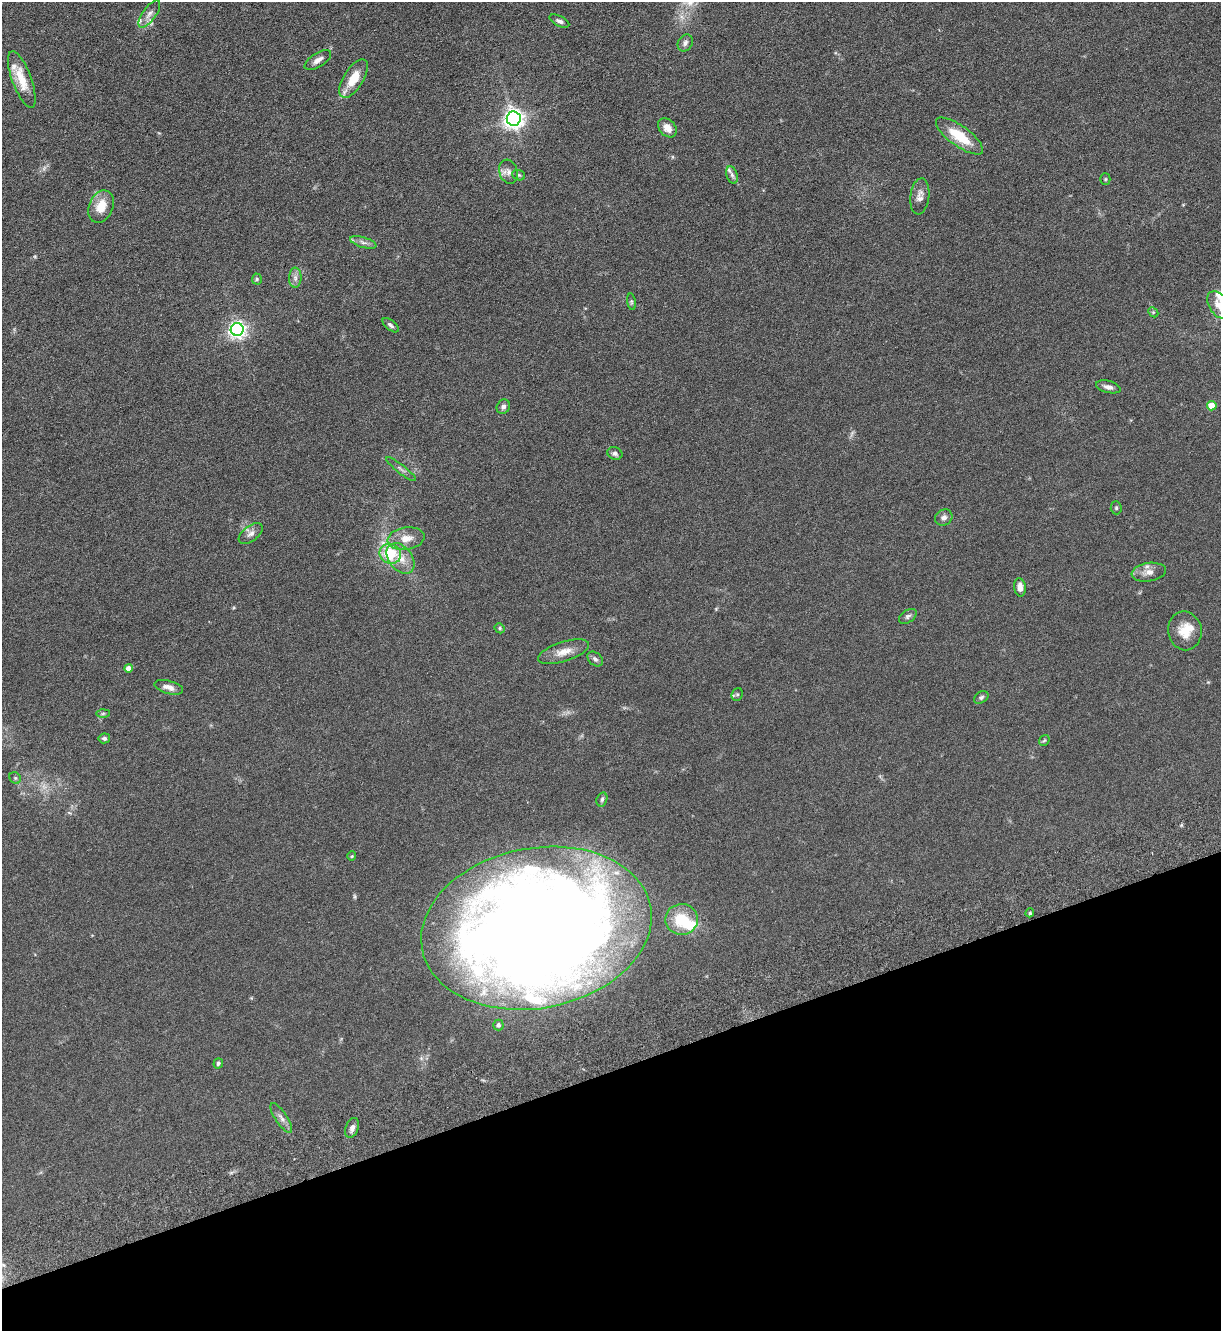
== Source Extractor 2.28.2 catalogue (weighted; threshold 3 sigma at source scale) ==
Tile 14 of 4 x 4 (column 2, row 4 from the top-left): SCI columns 1398-2616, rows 81-1409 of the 5361 x 5481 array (HDU 1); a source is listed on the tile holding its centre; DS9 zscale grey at full resolution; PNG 1223 x 1333 px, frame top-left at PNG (2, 2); each listed source drawn as its Kron ellipse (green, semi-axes under 4 px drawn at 4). Shown black and unused: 20% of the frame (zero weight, under 3 of 6 exposures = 3% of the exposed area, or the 3 px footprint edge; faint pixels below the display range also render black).
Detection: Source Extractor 2.28.2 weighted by HDU 2 'WHT'; one run over the whole footprint, this tile lists its part. Background 0.0665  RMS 0.0058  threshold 0.0236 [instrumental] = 3 sigma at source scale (4.09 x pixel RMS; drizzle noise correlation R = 1.36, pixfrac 0.8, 0.05/0.05 arcsec/px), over >= 5 px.
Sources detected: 70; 3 too faint to see at this stretch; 2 inside a brighter object's white glare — neither listed nor drawn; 7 inside a brighter listed object's ellipse — not listed separately; the other 58 listed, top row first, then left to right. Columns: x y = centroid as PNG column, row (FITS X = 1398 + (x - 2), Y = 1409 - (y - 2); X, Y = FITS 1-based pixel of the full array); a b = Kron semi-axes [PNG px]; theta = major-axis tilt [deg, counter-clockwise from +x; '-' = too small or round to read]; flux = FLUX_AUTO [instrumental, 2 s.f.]
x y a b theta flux
149 14 16 6 54 2.9
559 21 11 5 -26 1.8
685 43 9 7 58 1.9
318 60 15 7 32 3.2
354 78 22 10 58 11
22 79 30 9 -69 13
514 118 7 7 - 310
667 128 10 8 -48 4.1
959 136 28 10 -36 16
508 172 12 9 -72 3.1
519 175 7 5 -20 0.91
732 175 9 5 -70 1.6
1105 179 5 5 - 0.73
920 196 18 9 83 3.8
101 207 17 12 68 9.3
363 242 13 5 -16 2.2
295 278 10 6 88 2
257 279 5 5 - 0.77
631 302 8 4 -82 0.86
1219 305 15 10 -53 5.2
1153 312 6 4 -45 0.67
391 325 9 4 -40 1.2
237 330 6 6 - 200
1108 387 13 6 -14 2.4
1212 406 5 4 - 9.8
503 407 7 6 - 1.5
615 453 8 6 -24 1.4
401 469 19 3 -38 1.5
1116 508 6 5 - 0.88
944 517 9 8 - 2.2
251 534 14 7 37 2.5
406 538 18 11 9 6.8
390 554 11 10 - 18
401 558 17 11 -51 7.2
1149 572 17 9 9 4.4
1020 587 9 6 -81 4.2
908 616 10 6 35 1.4
500 628 5 4 - 0.7
1185 631 19 16 -80 8.9
564 652 26 9 18 6.3
595 659 8 6 -43 1.4
129 668 4 4 - 4.7
169 687 15 6 -16 3.4
737 694 7 5 69 0.91
981 697 8 5 32 1.1
103 713 6 4 1 0.76
104 738 6 5 - 1.1
1044 740 6 5 - 0.72
15 778 6 5 - 0.87
602 799 7 5 73 1
352 856 5 4 - 0.56
1030 913 4 3 - 0.72
682 919 16 15 - 16
536 928 116 80 11 1200
498 1025 5 5 - 1
218 1063 5 4 - 1.2
281 1118 17 6 -56 2.6
352 1128 10 6 69 2.3
Isophote crosses this tile's border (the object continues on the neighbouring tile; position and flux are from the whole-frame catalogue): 1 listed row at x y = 1219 305